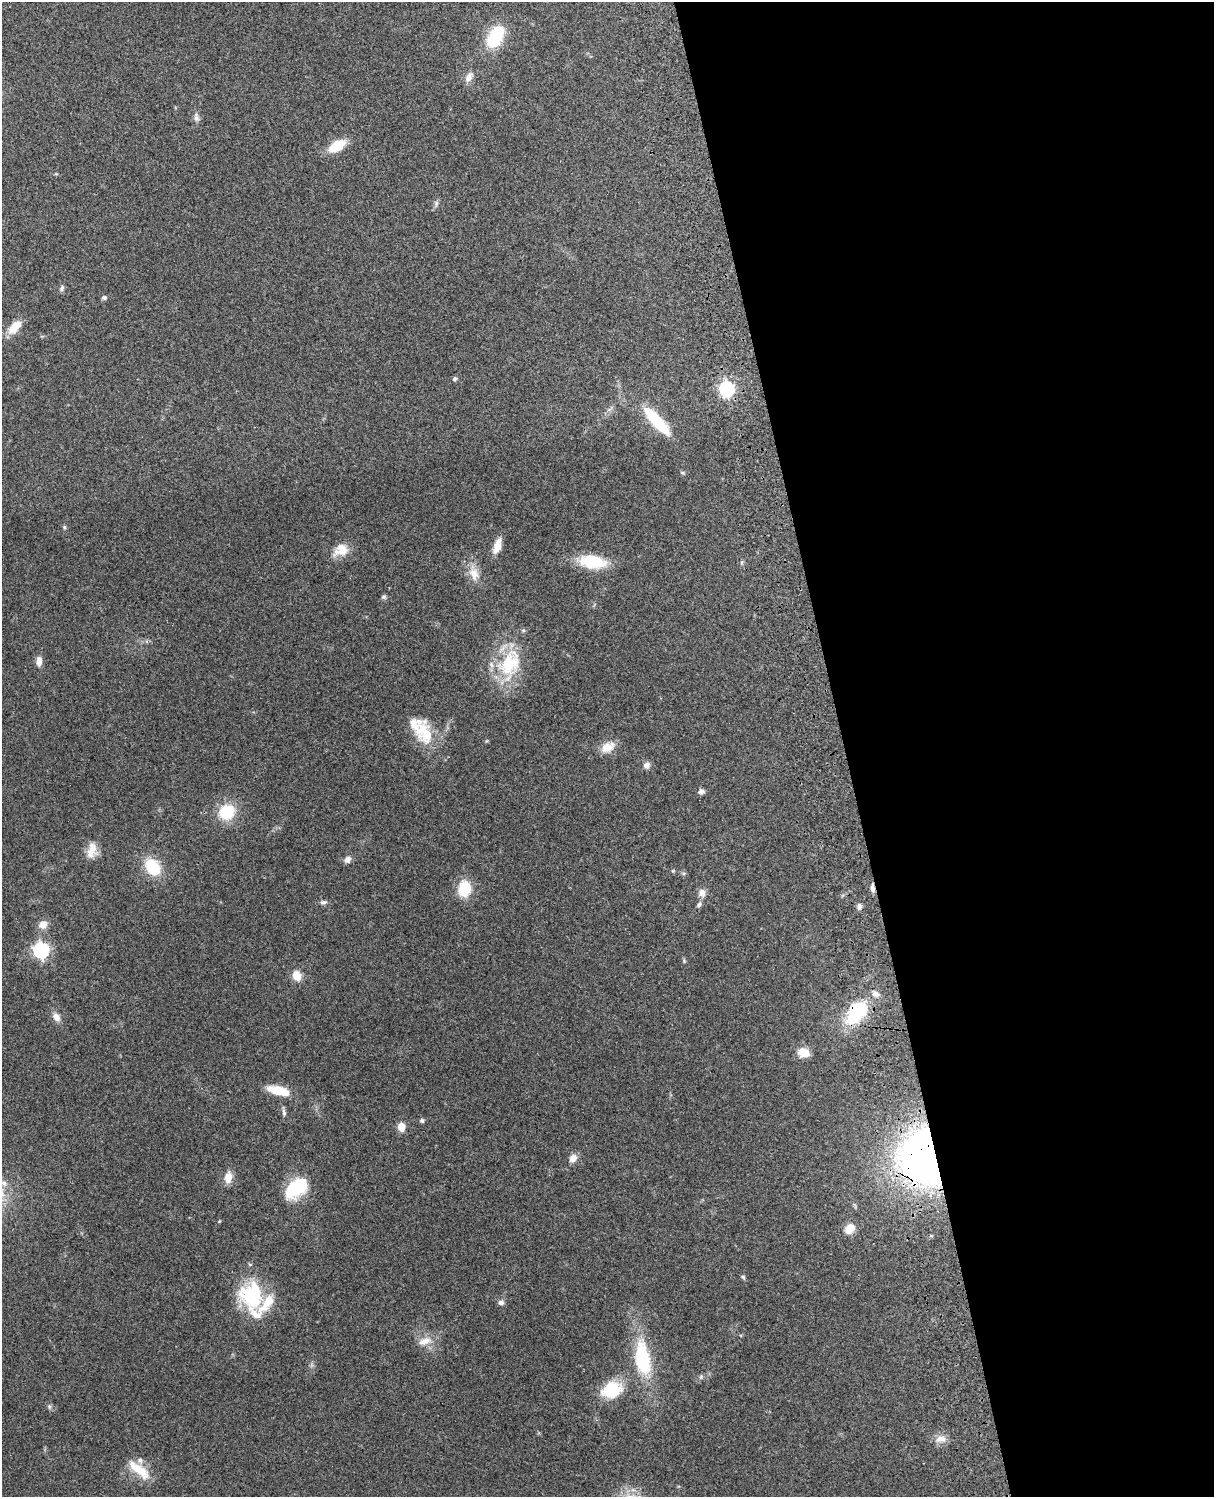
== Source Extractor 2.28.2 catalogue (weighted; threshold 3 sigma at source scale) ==
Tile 8 of 4 x 3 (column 4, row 2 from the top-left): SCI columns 3757-4968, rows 1661-3155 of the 5089 x 4928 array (HDU 1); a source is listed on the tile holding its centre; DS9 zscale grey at full resolution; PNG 1216 x 1499 px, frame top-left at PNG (2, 2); no overlay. Shown black and unused: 31% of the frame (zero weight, under 3 of 4 exposures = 6% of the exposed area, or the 3 px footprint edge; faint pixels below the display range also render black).
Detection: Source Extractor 2.28.2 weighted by HDU 2 'WHT'; one run over the whole footprint, this tile lists its part. Background 0.261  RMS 0.0088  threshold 0.0397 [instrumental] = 3 sigma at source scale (4.5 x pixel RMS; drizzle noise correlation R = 1.50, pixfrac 1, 0.05/0.05 arcsec/px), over >= 5 px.
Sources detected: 67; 4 inside a brighter listed object's ellipse — not listed separately; the other 63 listed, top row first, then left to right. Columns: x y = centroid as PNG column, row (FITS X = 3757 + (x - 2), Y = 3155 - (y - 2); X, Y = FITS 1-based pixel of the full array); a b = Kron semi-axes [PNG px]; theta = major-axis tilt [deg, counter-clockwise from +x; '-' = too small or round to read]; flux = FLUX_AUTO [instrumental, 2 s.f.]
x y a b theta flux
495 37 26 15 62 40
469 77 15 8 59 5.6
196 117 12 6 -81 3.5
337 146 13 7 30 32
436 203 8 6 71 2.2
62 288 8 5 63 2
104 298 7 5 -3 1.8
14 327 21 10 46 12
455 379 5 4 - 2.4
727 389 7 6 - 190
657 421 42 12 -47 38
682 473 7 4 -19 1.2
64 527 5 5 - 1.3
497 546 15 7 71 12
341 550 20 14 26 14
592 561 24 12 -7 42
741 562 7 4 82 1.3
474 574 18 13 -69 12
384 597 7 6 - 1.7
39 661 12 6 90 6
509 664 42 27 67 54
422 729 38 22 -72 31
608 747 17 11 26 12
646 765 8 8 - 4
701 791 7 6 - 3.4
227 812 16 15 - 33
92 850 19 11 79 11
347 859 10 8 60 4
153 867 17 13 -55 33
872 888 11 5 -85 3.2
464 889 14 11 85 29
702 893 12 9 -85 5.1
323 902 9 6 7 2.4
699 904 9 5 65 2.4
859 906 8 6 -86 2.8
43 925 10 9 - 7.5
41 950 7 6 - 230
684 961 5 5 - 1.1
297 976 9 7 -67 14
876 994 11 7 -8 4
856 1013 23 14 51 60
56 1017 11 8 -55 5.8
803 1052 12 9 -10 12
278 1090 26 10 -14 20
284 1112 15 5 -80 2.7
422 1120 5 5 - 2.3
401 1127 7 6 - 15
925 1157 39 32 -81 520
573 1158 12 9 51 5.5
228 1177 14 9 82 8.8
4 1183 9 7 -12 4.2
296 1188 27 16 40 42
849 1229 11 9 44 11
743 1277 7 4 -59 1.4
252 1295 33 28 -80 66
501 1302 8 7 - 2.9
424 1341 19 9 19 9.8
642 1359 35 15 -81 63
701 1377 7 5 70 1.7
612 1390 25 19 16 31
49 1407 7 5 -70 1.8
941 1439 15 8 4 6.8
139 1470 32 11 -38 20
Overlapping masked pixels (flux is a lower limit): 3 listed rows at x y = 872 888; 856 1013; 925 1157